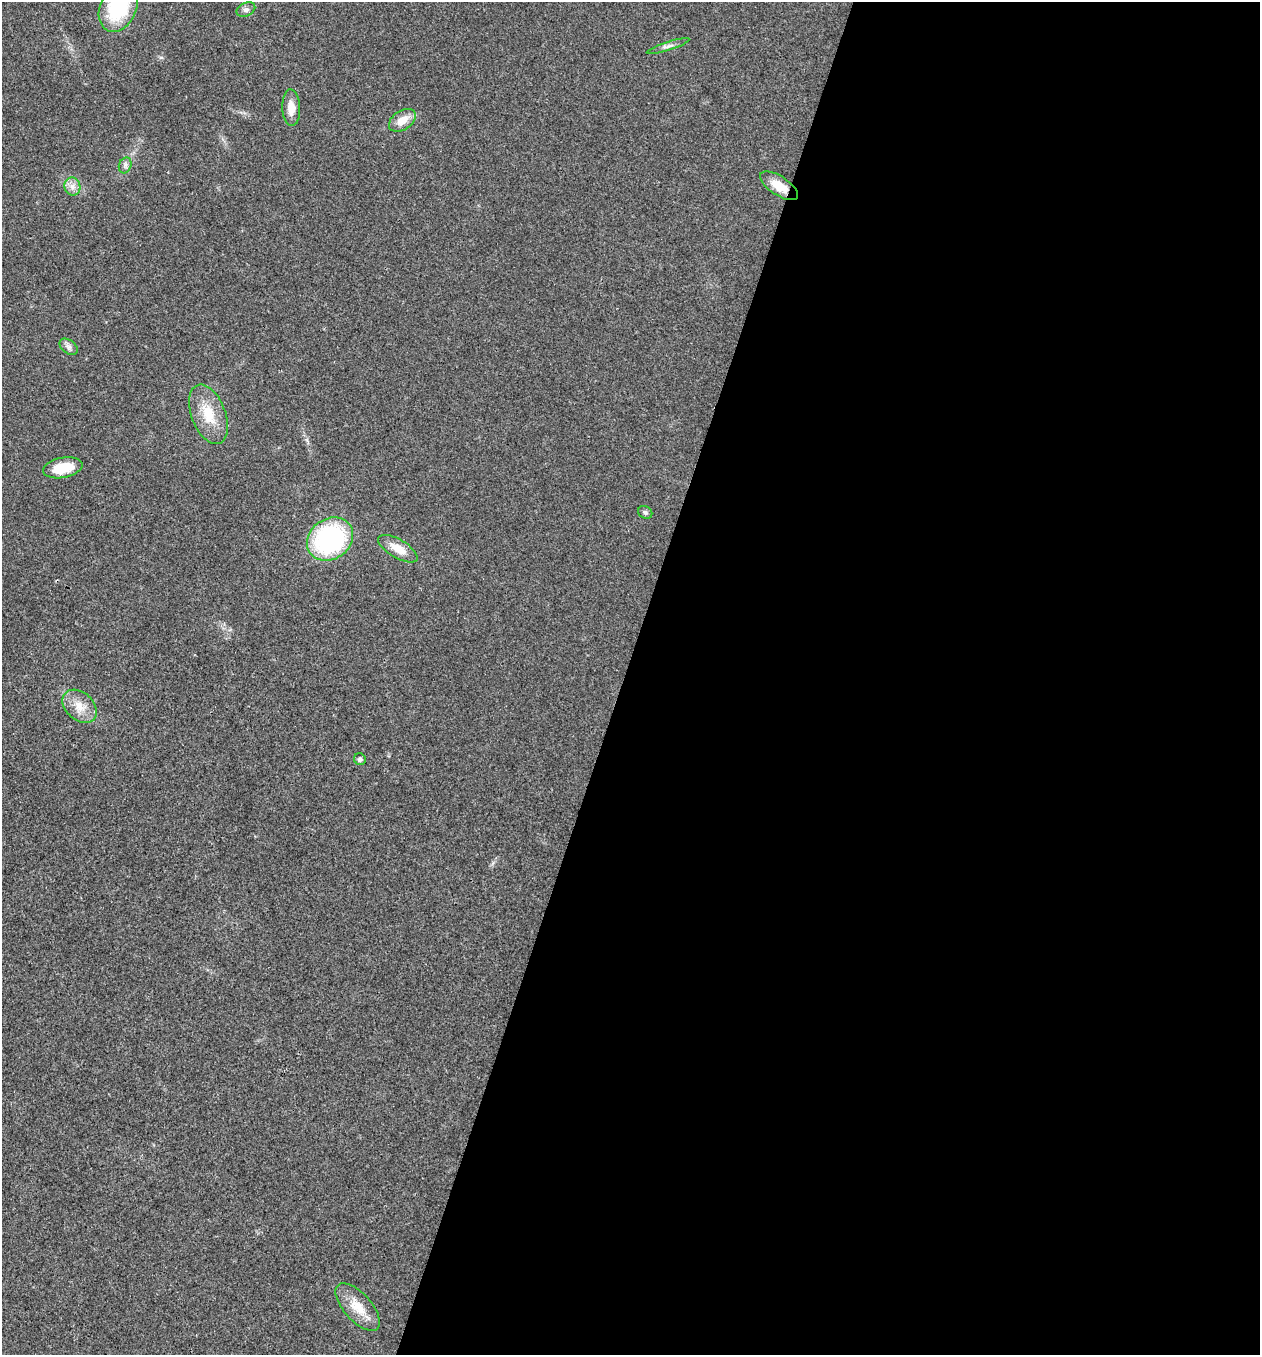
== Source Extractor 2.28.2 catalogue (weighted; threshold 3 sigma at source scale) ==
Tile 12 of 4 x 4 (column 4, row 3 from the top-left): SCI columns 4040-5297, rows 1355-2707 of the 5432 x 5418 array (HDU 1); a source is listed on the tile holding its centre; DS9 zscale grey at full resolution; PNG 1262 x 1357 px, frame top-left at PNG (2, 2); each listed source drawn as its Kron ellipse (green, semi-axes under 4 px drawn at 4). Shown black and unused: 51% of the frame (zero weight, under 3 of 4 exposures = <1% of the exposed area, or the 3 px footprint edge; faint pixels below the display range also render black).
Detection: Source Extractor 2.28.2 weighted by HDU 2 'WHT'; one run over the whole footprint, this tile lists its part. Background 0.0221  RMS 0.0041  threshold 0.0183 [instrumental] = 3 sigma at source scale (4.5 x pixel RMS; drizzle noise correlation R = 1.50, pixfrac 1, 0.05/0.05 arcsec/px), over >= 5 px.
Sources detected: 17; all 17 listed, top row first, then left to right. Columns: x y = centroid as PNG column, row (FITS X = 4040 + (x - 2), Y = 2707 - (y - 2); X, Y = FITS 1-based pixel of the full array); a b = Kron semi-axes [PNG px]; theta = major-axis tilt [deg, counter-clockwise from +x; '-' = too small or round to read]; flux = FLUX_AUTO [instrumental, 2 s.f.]
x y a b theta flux
118 7 26 18 66 31
246 9 10 6 24 1.4
668 46 22 2 18 1.3
291 108 18 9 -87 4.7
402 120 15 9 33 5.3
125 165 8 6 69 1.3
779 186 22 9 -33 6.7
72 187 9 8 - 2.4
69 347 10 6 -38 1.5
208 414 31 17 -69 12
63 468 20 10 11 9.6
645 512 7 6 - 0.99
330 539 24 20 34 58
398 549 22 9 -30 5.9
80 706 19 14 -42 6.3
360 759 6 5 - 1.1
358 1307 29 13 -48 8.7
Overlapping masked pixels (flux is a lower limit): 1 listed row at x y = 779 186
Isophote crosses this tile's border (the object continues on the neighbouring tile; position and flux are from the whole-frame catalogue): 1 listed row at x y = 118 7